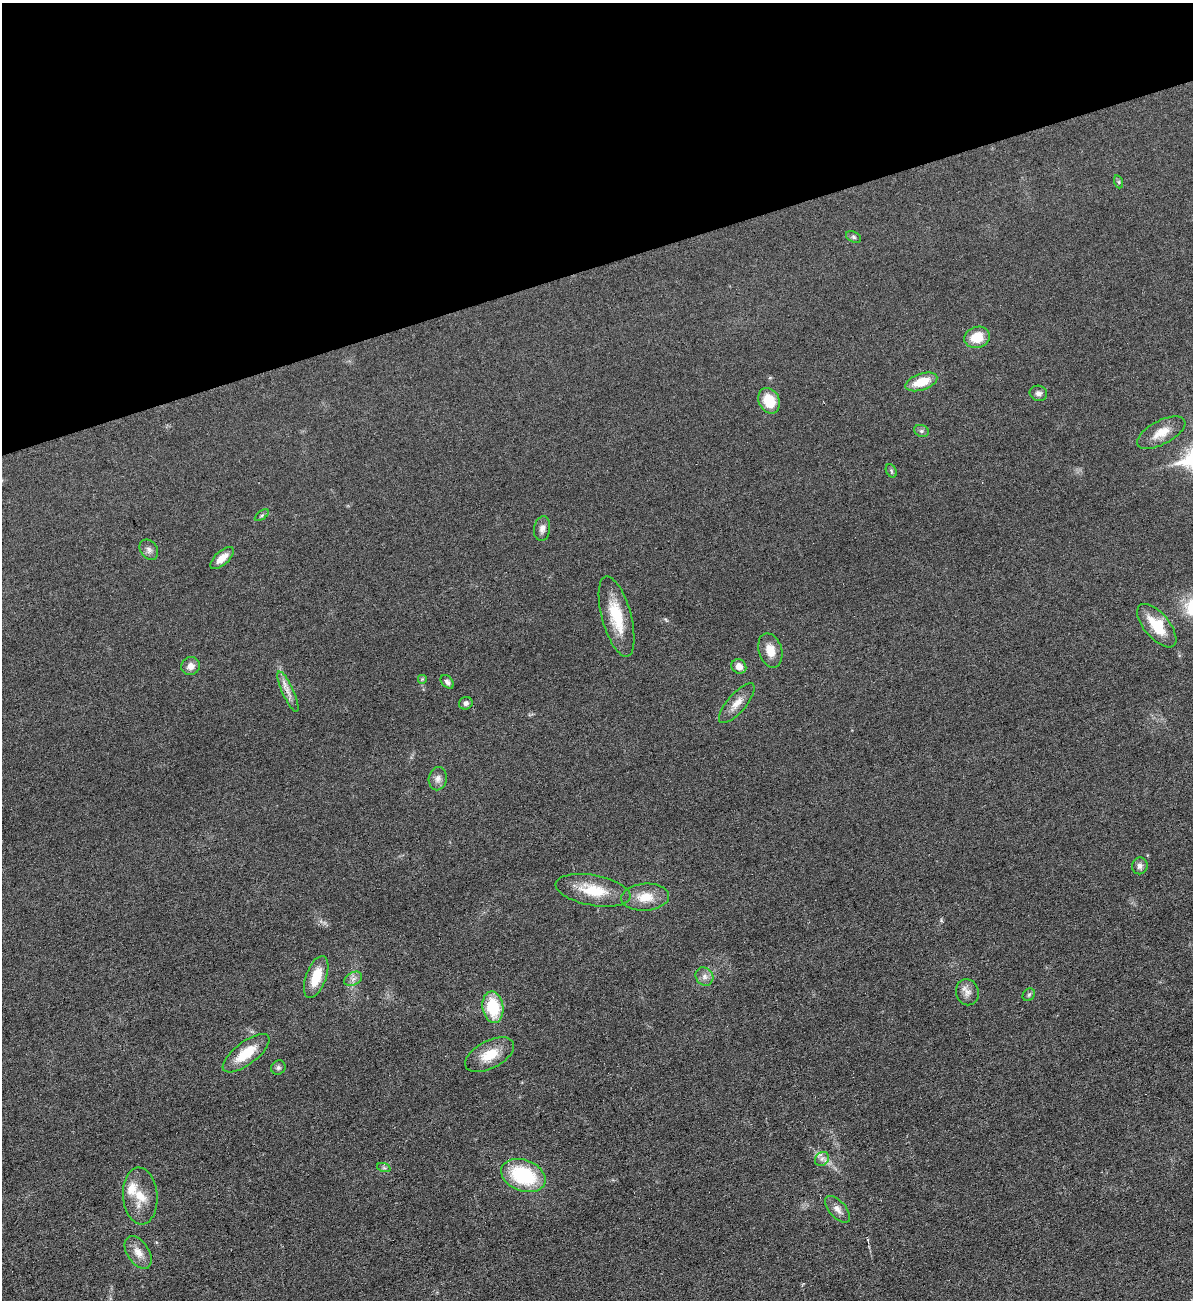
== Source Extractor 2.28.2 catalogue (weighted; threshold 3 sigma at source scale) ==
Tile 3 of 4 x 4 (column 3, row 1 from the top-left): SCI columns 2650-3840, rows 3894-5191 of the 5175 x 5193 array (HDU 1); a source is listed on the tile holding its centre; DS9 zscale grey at full resolution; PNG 1195 x 1302 px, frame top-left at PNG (2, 3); each listed source drawn as its Kron ellipse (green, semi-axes under 4 px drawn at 4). Shown black and unused: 20% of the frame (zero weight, under 3 of 6 exposures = <1% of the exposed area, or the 3 px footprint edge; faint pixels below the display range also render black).
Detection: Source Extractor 2.28.2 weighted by HDU 2 'WHT'; one run over the whole footprint, this tile lists its part. Background 0.0232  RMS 0.0037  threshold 0.0151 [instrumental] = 3 sigma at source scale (4.09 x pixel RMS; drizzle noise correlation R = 1.36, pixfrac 0.8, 0.05/0.05 arcsec/px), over >= 5 px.
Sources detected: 44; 1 cosmic-ray / hot-pixel residue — neither listed nor drawn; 1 inside a brighter listed object's ellipse — not listed separately; the other 42 listed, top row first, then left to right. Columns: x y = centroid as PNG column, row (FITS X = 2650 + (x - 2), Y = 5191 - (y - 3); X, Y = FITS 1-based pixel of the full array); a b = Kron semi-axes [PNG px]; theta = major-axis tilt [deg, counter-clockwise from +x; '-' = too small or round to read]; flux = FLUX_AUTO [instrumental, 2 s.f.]
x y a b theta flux
1119 182 7 4 -71 0.51
854 237 8 5 -27 0.67
977 337 13 10 17 6.8
921 382 16 8 19 7.6
1038 393 9 7 -13 1.3
769 401 13 10 -65 8.7
921 431 7 6 - 0.8
1161 433 26 11 28 5.5
891 471 7 5 -61 0.56
262 515 8 4 35 0.6
542 529 12 8 82 1.7
149 550 11 8 -55 1.5
222 558 15 6 42 3.8
616 616 42 14 -75 13
1157 626 26 12 -50 10
770 650 17 11 -73 4.6
191 666 9 9 - 2.4
739 666 8 6 -44 2.7
422 679 5 5 - 0.5
447 682 8 5 -48 1
288 692 22 5 -65 2.6
466 703 7 6 - 1.1
737 703 25 9 49 3.7
438 779 12 9 79 1.9
1140 866 8 8 - 1.5
593 890 38 15 -11 11
645 897 24 13 4 6.5
316 977 22 10 70 8.2
704 977 9 8 - 1.7
353 979 9 6 30 1.4
967 992 13 11 -72 2.3
1029 995 7 5 45 0.74
493 1007 16 10 -81 15
246 1053 28 11 37 8.8
490 1055 27 13 28 7.8
278 1068 7 6 - 0.81
822 1159 8 6 44 1.2
384 1168 7 4 -18 0.62
523 1176 23 15 -21 24
140 1196 28 17 -86 7.8
837 1209 16 8 -48 2.3
138 1252 18 11 -56 3.7